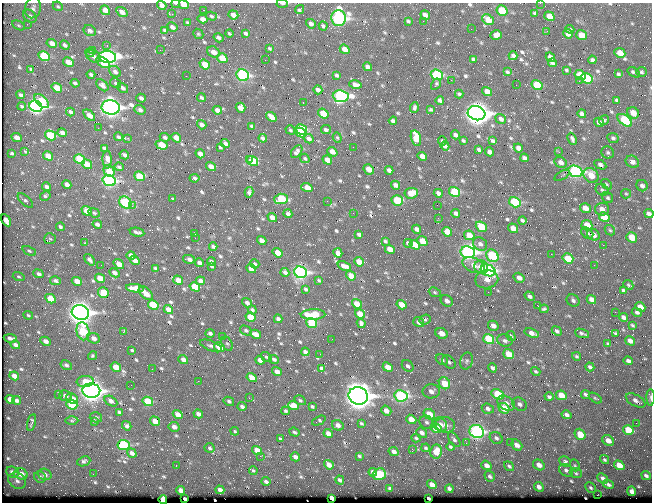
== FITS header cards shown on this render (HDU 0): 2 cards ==
NAXIS1  =                  650 / Width of table row in bytes
NAXIS2  =                  500 / Number of rows in table

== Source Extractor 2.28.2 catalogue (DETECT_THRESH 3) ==
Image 650 x 500 px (HDU 0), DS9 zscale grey, 1 PNG px = 1 image px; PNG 654 x 504 px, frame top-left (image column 1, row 500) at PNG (2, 3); each listed source drawn as its Kron ellipse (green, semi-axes under 4 px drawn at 4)
Background 360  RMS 1.4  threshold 4.07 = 3 sigma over >= 5 px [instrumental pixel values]
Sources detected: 672; of the 672, the 500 brightest by FLUX_AUTO listed and drawn (172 fainter detections omitted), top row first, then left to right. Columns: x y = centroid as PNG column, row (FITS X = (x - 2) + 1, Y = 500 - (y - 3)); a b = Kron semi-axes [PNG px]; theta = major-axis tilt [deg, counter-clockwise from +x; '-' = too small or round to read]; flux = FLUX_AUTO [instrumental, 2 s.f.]
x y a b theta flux
176 3 4 2 - 130
282 3 6 2 -4 160
540 3 2 2 - 300
162 5 5 4 - 380
184 5 5 4 - 1300
58 6 5 4 - 130
33 8 10 8 76 370
105 10 5 4 - 690
204 10 3 2 - 140
300 10 5 3 - 140
502 11 6 5 - 3100
122 12 6 4 -34 490
535 13 4 3 - 160
172 14 3 2 - 360
233 15 5 4 - 560
425 15 5 4 - 410
30 16 7 6 - 380
211 16 6 4 -18 130
549 16 5 4 - 1300
339 18 8 7 - 20000
203 19 5 4 - 360
488 20 6 4 -40 1600
408 21 3 3 - 110
423 21 2 2 - 370
187 23 3 3 - 120
27 24 3 2 - 130
311 24 5 4 - 300
18 25 6 4 -31 130
323 26 4 3 - 140
172 27 5 4 - 340
471 29 2 2 - 120
570 29 4 3 - 150
165 30 4 3 - 160
90 31 6 5 - 300
547 31 3 2 - 120
229 33 4 2 - 110
246 33 4 3 - 200
198 34 5 4 - 130
568 34 5 4 - 450
496 35 6 4 15 610
581 35 5 4 - 1300
219 38 5 3 - 220
52 43 5 4 - 580
65 45 5 4 - 220
107 46 4 4 - 120
269 48 4 3 - 120
345 49 5 4 - 810
93 50 3 2 - 260
160 50 2 2 - 560
214 52 7 5 -29 700
90 53 4 3 - 150
620 53 5 4 - 950
44 56 6 4 -30 3800
93 56 8 5 -37 380
513 56 4 4 - 310
107 57 9 6 -3 27000
550 57 5 4 - 530
222 58 5 4 - 1800
473 59 3 3 - 120
265 60 2 2 - 170
592 60 4 3 - 210
68 62 6 4 -30 890
103 62 8 4 -36 1400
552 63 4 3 - 190
205 64 5 4 - 1500
367 67 5 4 - 390
31 69 4 3 - 130
566 70 3 3 - 110
115 72 6 5 - 270
507 72 4 3 - 130
634 72 7 3 -34 160
641 72 5 5 - 150
618 74 4 3 - 130
91 75 4 3 - 180
243 75 6 5 - 13000
337 75 4 3 - 160
437 75 6 5 - 8100
580 75 5 5 - 1800
186 76 2 2 - 180
587 78 6 5 - 3800
451 80 2 2 - 720
579 81 3 2 - 120
75 83 4 3 - 170
115 83 6 4 -31 160
355 84 6 4 -11 440
436 84 6 3 59 140
102 85 7 4 -43 300
516 85 2 2 - 190
537 85 6 5 - 3500
57 88 5 4 - 1200
123 88 6 4 -37 250
318 90 5 4 - 410
487 91 5 4 - 660
459 94 4 3 - 150
21 95 4 3 - 200
341 96 8 6 -5 16000
141 98 4 3 - 230
201 98 4 3 - 130
440 100 4 3 - 210
617 100 4 3 - 160
42 101 8 5 -41 2900
303 103 3 2 - 370
22 106 4 2 - 120
36 106 7 5 -29 24000
111 107 9 7 -7 39000
414 107 5 3 - 160
240 108 5 4 - 740
140 110 6 4 -18 240
217 110 4 4 - 420
431 110 4 3 - 110
70 112 4 3 - 200
476 113 9 7 -15 62000
633 113 6 5 - 1100
323 114 5 4 - 2300
582 114 4 3 - 230
89 115 7 4 -44 780
271 117 6 4 -38 720
501 119 5 4 - 280
604 120 5 3 - 150
625 120 8 5 -37 5500
393 121 4 4 - 220
599 122 5 4 - 370
202 125 5 4 - 450
252 126 4 3 - 200
98 128 2 2 - 120
301 129 6 4 -29 4700
290 130 5 3 - 140
326 130 5 3 - 210
62 133 5 4 - 490
301 133 6 4 -29 4300
51 135 6 4 -32 3600
455 135 5 3 - 280
118 137 4 3 - 170
165 137 5 4 - 210
17 138 5 4 - 610
128 138 4 4 - 130
176 138 5 4 - 750
263 138 4 3 - 220
337 138 5 4 - 110
416 138 8 5 -74 1800
613 138 6 5 - 210
309 139 5 4 - 270
572 139 6 3 -64 210
442 141 4 3 - 150
463 141 4 2 - 120
493 141 4 3 - 150
225 143 5 4 - 380
161 145 6 4 -16 1700
445 146 5 4 - 290
220 147 4 3 - 140
353 147 2 2 - 170
104 148 4 3 - 190
518 148 5 4 - 440
479 150 4 3 - 180
24 151 3 3 - 150
297 152 7 4 54 240
332 152 5 4 - 720
490 152 5 4 - 480
559 152 2 2 - 370
12 153 3 3 - 120
608 153 6 6 - 190
200 154 5 4 - 570
124 155 5 3 - 240
48 156 5 4 - 1100
422 156 5 4 - 630
305 158 5 3 - 120
524 158 4 3 - 220
80 159 6 4 -33 3500
107 159 9 4 -90 430
249 159 3 2 - 2600
327 160 5 4 - 670
253 161 6 4 -34 2300
560 162 6 5 - 400
632 162 7 6 - 580
87 164 5 4 - 1200
600 165 6 4 -28 280
119 167 5 3 - 170
211 167 5 4 - 600
369 169 5 4 - 990
389 170 4 4 - 380
109 171 6 5 - 1300
575 171 7 5 -19 16000
562 175 8 3 30 130
591 175 8 6 -46 1400
139 176 6 4 -23 2300
194 178 5 3 - 210
109 181 7 5 -18 13000
67 184 5 4 - 400
607 184 6 4 -42 130
395 185 4 4 - 340
642 186 6 5 - 290
46 187 5 3 - 290
307 187 6 4 -17 970
602 190 7 5 -37 180
249 192 5 4 - 190
455 192 6 4 -32 4600
411 193 7 5 6 1000
438 193 4 4 - 350
626 194 5 4 - 130
45 196 5 4 - 160
608 198 6 5 - 170
173 199 4 2 - 110
281 199 7 5 3 4400
397 200 6 5 - 4400
25 201 9 4 -42 220
327 201 2 2 - 150
125 202 7 5 -38 6200
515 202 6 5 - 6000
437 205 2 2 - 200
132 206 3 3 - 200
585 208 5 4 - 870
602 209 7 6 - 590
87 211 5 4 - 1300
94 213 6 4 -22 150
353 213 2 2 - 150
456 213 4 3 - 270
288 214 4 3 - 250
649 214 5 4 - 320
272 217 5 4 - 620
604 217 5 4 - 1900
438 218 2 2 - 120
6 220 6 4 -59 820
522 220 4 3 - 170
97 224 4 3 - 260
587 225 5 5 - 1600
60 227 4 4 - 180
481 227 6 4 -41 2500
513 228 5 4 - 960
416 229 5 3 - 350
610 230 6 4 -43 140
137 232 7 3 -11 200
447 232 5 4 - 1000
587 233 7 5 -44 190
194 234 4 3 - 130
359 234 3 3 - 250
469 235 5 4 - 1400
593 235 7 5 -33 660
632 237 6 5 - 1300
195 238 2 2 - 230
50 239 6 5 - 130
262 241 5 4 - 440
385 241 3 3 - 110
422 241 5 4 - 1500
85 243 3 2 - 110
408 243 4 3 - 220
480 244 7 6 - 330
415 245 5 4 - 1200
603 245 2 2 - 820
213 247 4 3 - 190
390 249 5 4 - 890
29 251 7 4 -25 150
468 252 7 6 - 24000
278 253 5 4 - 1400
338 253 5 4 - 460
551 254 2 2 - 910
131 255 4 4 - 340
492 256 7 5 -49 6000
568 258 5 4 - 2400
189 259 6 3 -13 320
90 260 6 3 -49 250
135 260 5 4 - 500
211 261 4 3 - 180
359 262 5 4 - 1000
199 263 5 3 - 330
119 264 6 4 -38 870
255 264 5 4 - 130
101 265 2 2 - 110
474 265 12 7 -23 780
594 265 2 2 - 120
212 266 3 3 - 140
344 266 7 4 -20 460
481 267 7 6 - 1000
155 268 3 3 - 110
251 269 5 4 - 980
488 270 7 5 -22 13000
285 272 4 3 - 270
300 272 6 5 - 19000
114 273 5 4 - 350
39 274 5 4 - 250
351 276 5 4 - 1200
19 277 6 4 -16 120
100 278 5 4 - 1100
519 278 6 4 -33 530
487 279 11 9 11 870
178 280 5 4 - 980
319 280 3 3 - 110
55 281 5 4 - 240
77 281 5 4 - 990
201 281 4 3 - 490
628 285 5 4 - 130
195 287 5 4 - 1900
135 288 9 4 -6 1000
306 289 4 2 - 140
623 291 4 3 - 180
435 292 6 4 -23 120
488 292 2 2 - 430
103 293 5 5 - 2200
146 293 8 5 -41 910
530 296 5 4 - 250
51 299 5 4 - 2100
591 299 5 4 - 560
573 300 7 5 -37 260
447 301 6 5 - 390
247 303 5 4 - 260
357 304 5 4 - 1600
153 305 5 4 - 3400
402 305 5 4 - 1100
538 306 2 2 - 370
640 307 5 4 - 810
168 309 5 4 - 740
544 309 4 3 - 150
252 310 4 3 - 130
615 312 2 2 - 400
637 312 5 4 - 200
80 313 9 7 -15 53000
313 314 12 5 2 2500
360 314 5 4 - 1200
28 315 5 4 - 130
251 317 5 4 - 2100
623 317 4 4 - 300
278 319 4 3 - 250
425 320 6 4 23 160
419 322 6 4 -34 340
312 323 5 4 - 4200
361 323 5 4 - 220
633 325 4 3 - 130
493 326 5 4 - 550
246 330 6 4 -32 190
83 331 9 6 -77 4700
557 331 5 4 - 220
123 332 3 2 - 370
210 333 5 3 - 250
442 333 6 5 - 910
532 333 7 4 -19 540
582 333 7 2 -17 180
615 333 4 3 - 120
256 334 6 4 -26 770
222 336 2 2 - 580
511 336 5 4 - 110
10 338 6 3 -9 340
94 338 6 5 - 440
332 339 2 2 - 280
489 339 6 5 - 4800
505 340 8 6 -16 260
45 341 5 4 - 430
630 341 5 4 - 510
227 344 7 5 -60 190
608 344 4 3 - 170
15 345 5 3 - 300
211 346 12 5 -22 280
219 347 5 4 - 1800
132 350 3 3 - 110
305 352 4 3 - 280
320 354 2 2 - 120
508 354 5 4 - 1500
92 356 5 4 - 120
576 356 5 3 - 130
266 357 5 3 - 110
274 359 5 4 - 190
183 360 5 4 - 460
260 360 5 4 - 530
442 360 6 5 - 210
467 361 9 6 73 250
628 361 5 3 - 280
449 362 7 5 -44 200
66 365 6 4 -32 220
408 366 6 5 - 220
116 367 5 4 - 1000
388 367 5 4 - 1000
590 367 4 3 - 220
322 368 4 3 - 180
492 368 5 4 - 220
152 369 2 2 - 120
536 371 5 3 - 130
277 372 5 4 - 560
14 376 5 4 - 790
252 378 5 4 - 1000
85 381 8 5 6 1100
198 381 2 2 - 300
444 383 6 5 - 2200
131 385 2 2 - 150
91 391 9 7 -8 47000
431 391 8 7 - 530
498 394 7 4 -26 3400
585 394 5 3 - 190
58 395 2 2 - 360
561 395 5 4 - 1500
65 396 6 5 - 320
358 396 10 8 -22 75000
401 396 7 5 -10 12000
549 397 4 3 - 180
651 397 8 3 90 250
249 398 3 3 - 120
595 398 7 3 -35 110
10 399 5 4 - 750
72 399 6 5 - 870
16 400 4 4 - 200
300 400 6 4 -32 160
635 400 11 5 -29 380
111 401 7 4 -30 410
148 401 5 4 - 3400
229 401 5 4 - 190
506 403 9 6 -32 580
519 404 8 6 -34 320
72 405 6 4 -23 3600
293 405 5 4 - 1200
312 406 4 3 - 150
242 407 4 3 - 240
504 408 6 5 - 1700
488 409 6 5 - 260
286 411 4 4 - 150
386 411 5 4 - 630
119 412 4 3 - 160
178 414 5 4 - 770
198 414 5 4 - 380
429 414 6 5 - 1500
567 415 5 4 - 290
96 417 6 5 - 160
411 419 5 4 - 1100
72 421 6 4 0 140
94 421 3 3 - 130
155 421 5 4 - 1100
319 421 7 4 26 150
32 422 8 3 75 180
426 422 7 6 - 250
361 423 4 3 - 130
636 423 2 2 - 150
338 425 6 5 - 420
440 425 8 6 -40 500
445 425 10 7 -10 530
127 426 5 4 - 240
174 427 5 5 - 430
436 428 6 4 -34 2100
628 430 5 4 - 2400
235 431 4 3 - 120
294 432 5 4 - 150
477 432 7 6 - 16000
328 433 5 4 - 660
422 433 6 4 -38 400
580 434 6 5 - 1600
416 438 4 3 - 120
496 438 7 5 -37 250
280 439 4 3 - 150
454 440 8 4 -55 210
608 441 6 5 - 760
510 442 2 2 - 220
466 443 2 2 - 230
123 445 6 5 - 6500
517 445 6 4 -41 480
450 447 4 3 - 140
210 448 5 5 - 140
426 448 4 3 - 120
412 449 3 2 - 230
257 450 5 4 - 1200
394 452 5 4 - 350
436 452 7 6 - 1300
132 453 5 3 - 360
260 456 2 2 - 1100
359 456 4 3 - 130
295 457 5 3 - 390
605 460 5 4 - 150
84 461 7 4 22 210
565 461 6 5 - 210
329 465 5 4 - 710
486 465 5 4 - 570
539 465 6 5 - 550
575 465 6 4 -69 140
619 465 5 4 - 1300
176 466 3 2 - 160
509 466 5 4 - 160
566 470 7 6 - 250
253 471 4 3 - 110
12 472 6 5 - 550
373 472 4 3 - 310
576 473 6 4 -21 150
21 474 6 5 - 770
45 474 7 5 -18 380
93 474 2 2 - 220
379 474 6 6 - 3800
490 476 6 5 - 210
646 476 5 3 - 230
40 477 6 5 - 270
603 478 6 4 -39 310
340 480 4 3 - 230
17 481 9 7 -32 420
266 482 4 3 - 240
608 484 6 4 -27 250
432 485 5 4 - 730
539 487 5 4 - 370
390 488 4 3 - 170
591 488 6 4 -44 150
449 489 4 3 - 240
180 490 4 4 - 510
220 490 4 3 - 410
632 491 5 4 - 360
597 495 2 2 - 1400
332 498 4 3 - 500
428 498 3 2 - 170
185 499 3 3 - 340
163 500 4 4 - 3400
At the frame edge (FLAGS 8, measured only in part): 8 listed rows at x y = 176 3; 282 3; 540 3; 162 5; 184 5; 649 214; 651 397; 163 500
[172 fainter detections neither listed nor drawn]